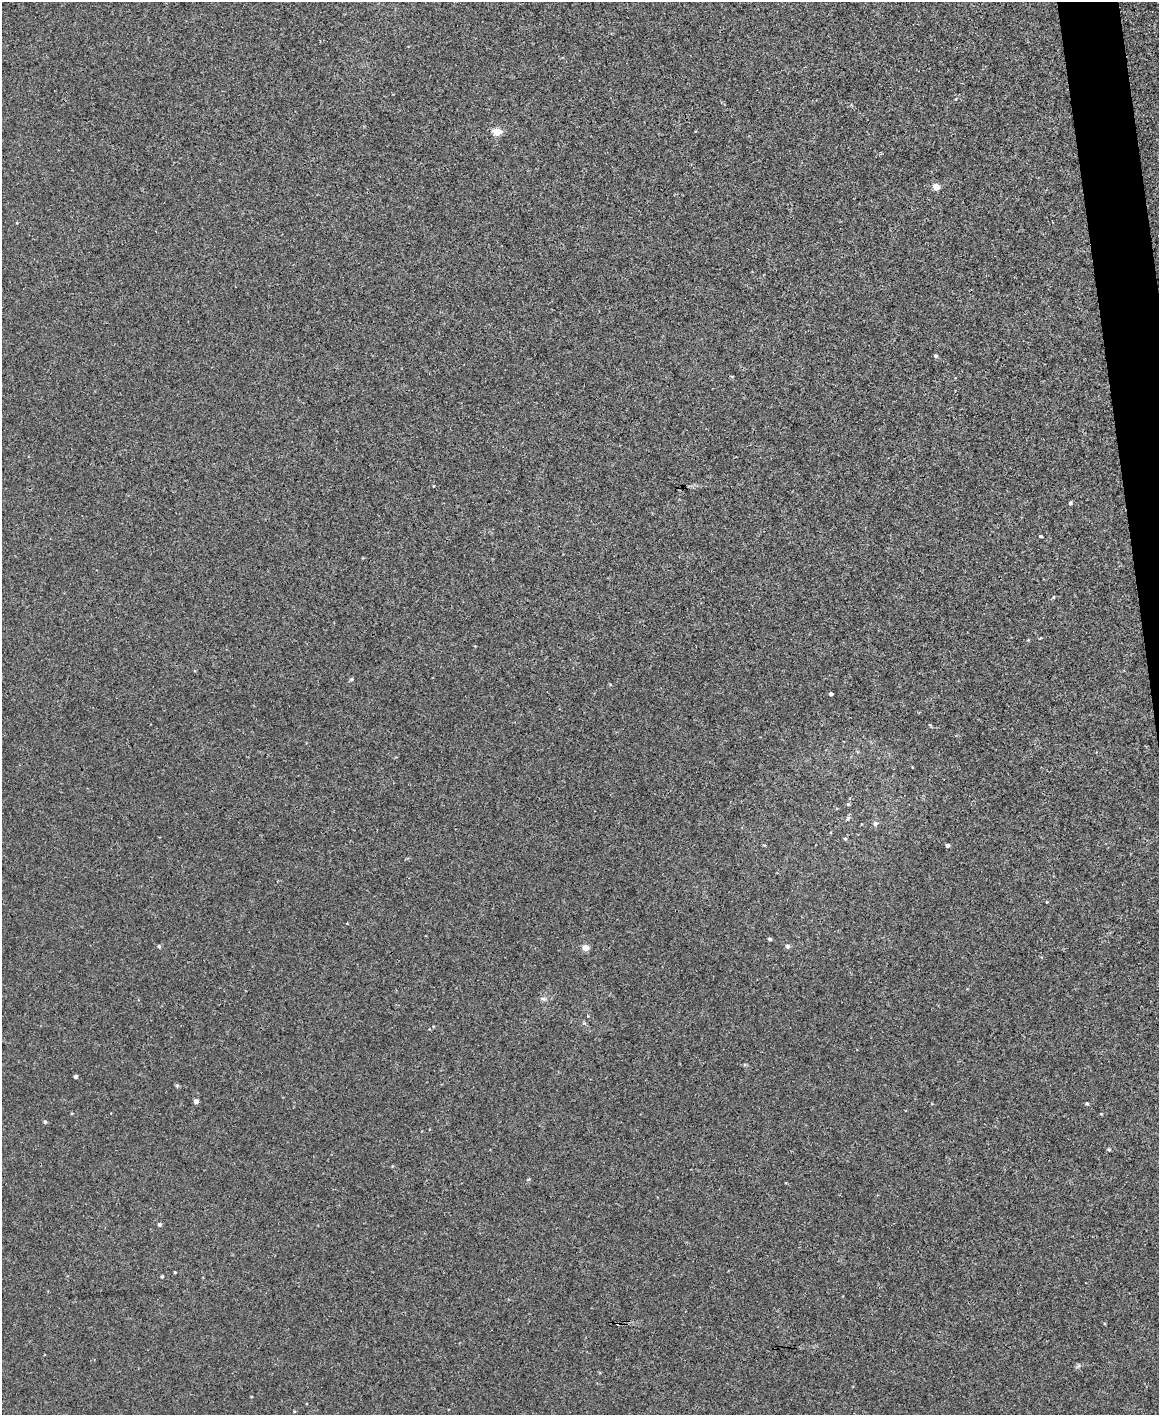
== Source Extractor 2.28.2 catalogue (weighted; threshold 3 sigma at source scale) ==
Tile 6 of 4 x 3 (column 2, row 2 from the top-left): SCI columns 1159-2315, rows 1548-2960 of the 4630 x 4614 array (HDU 1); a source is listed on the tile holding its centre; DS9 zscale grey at full resolution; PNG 1161 x 1417 px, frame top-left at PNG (2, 2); no overlay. Shown black and unused: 2% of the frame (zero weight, under 3 of 4 exposures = <1% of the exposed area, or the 3 px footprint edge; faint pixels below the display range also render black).
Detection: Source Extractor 2.28.2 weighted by HDU 2 'WHT'; one run over the whole footprint, this tile lists its part. Background 0.00112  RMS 0.0035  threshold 0.0157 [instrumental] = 3 sigma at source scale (4.5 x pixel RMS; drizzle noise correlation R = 1.50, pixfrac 1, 0.05/0.05 arcsec/px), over >= 5 px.
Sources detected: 29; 1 cosmic-ray / hot-pixel residue — not listed; the other 28 listed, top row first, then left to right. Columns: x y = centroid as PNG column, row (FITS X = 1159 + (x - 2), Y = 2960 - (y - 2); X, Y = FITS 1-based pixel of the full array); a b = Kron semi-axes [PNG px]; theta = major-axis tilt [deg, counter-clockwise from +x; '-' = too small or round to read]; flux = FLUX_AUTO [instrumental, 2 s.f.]
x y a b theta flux
497 132 5 4 - 9.6
936 187 5 4 - 5.4
935 356 4 4 - 0.64
1070 503 4 3 - 0.6
1041 536 3 2 - 0.43
1053 597 4 4 - 0.35
351 679 5 4 - 0.49
831 694 4 3 - 0.81
848 804 4 4 - 0.47
848 818 6 4 44 0.54
875 823 6 5 - 0.91
845 839 4 4 - 0.46
764 845 5 3 - 0.29
947 845 4 4 - 0.83
769 939 4 4 - 0.59
159 946 5 4 - 0.49
787 946 5 4 - 0.97
586 948 4 4 - 4.6
543 999 7 4 -18 0.6
75 1077 3 3 - 0.74
177 1085 5 4 - 0.54
196 1101 4 4 - 1.5
1087 1103 4 4 - 0.41
45 1122 4 4 - 0.6
1109 1149 4 4 - 0.4
159 1224 4 4 - 0.71
175 1272 3 2 - 0.32
162 1276 3 3 - 0.51